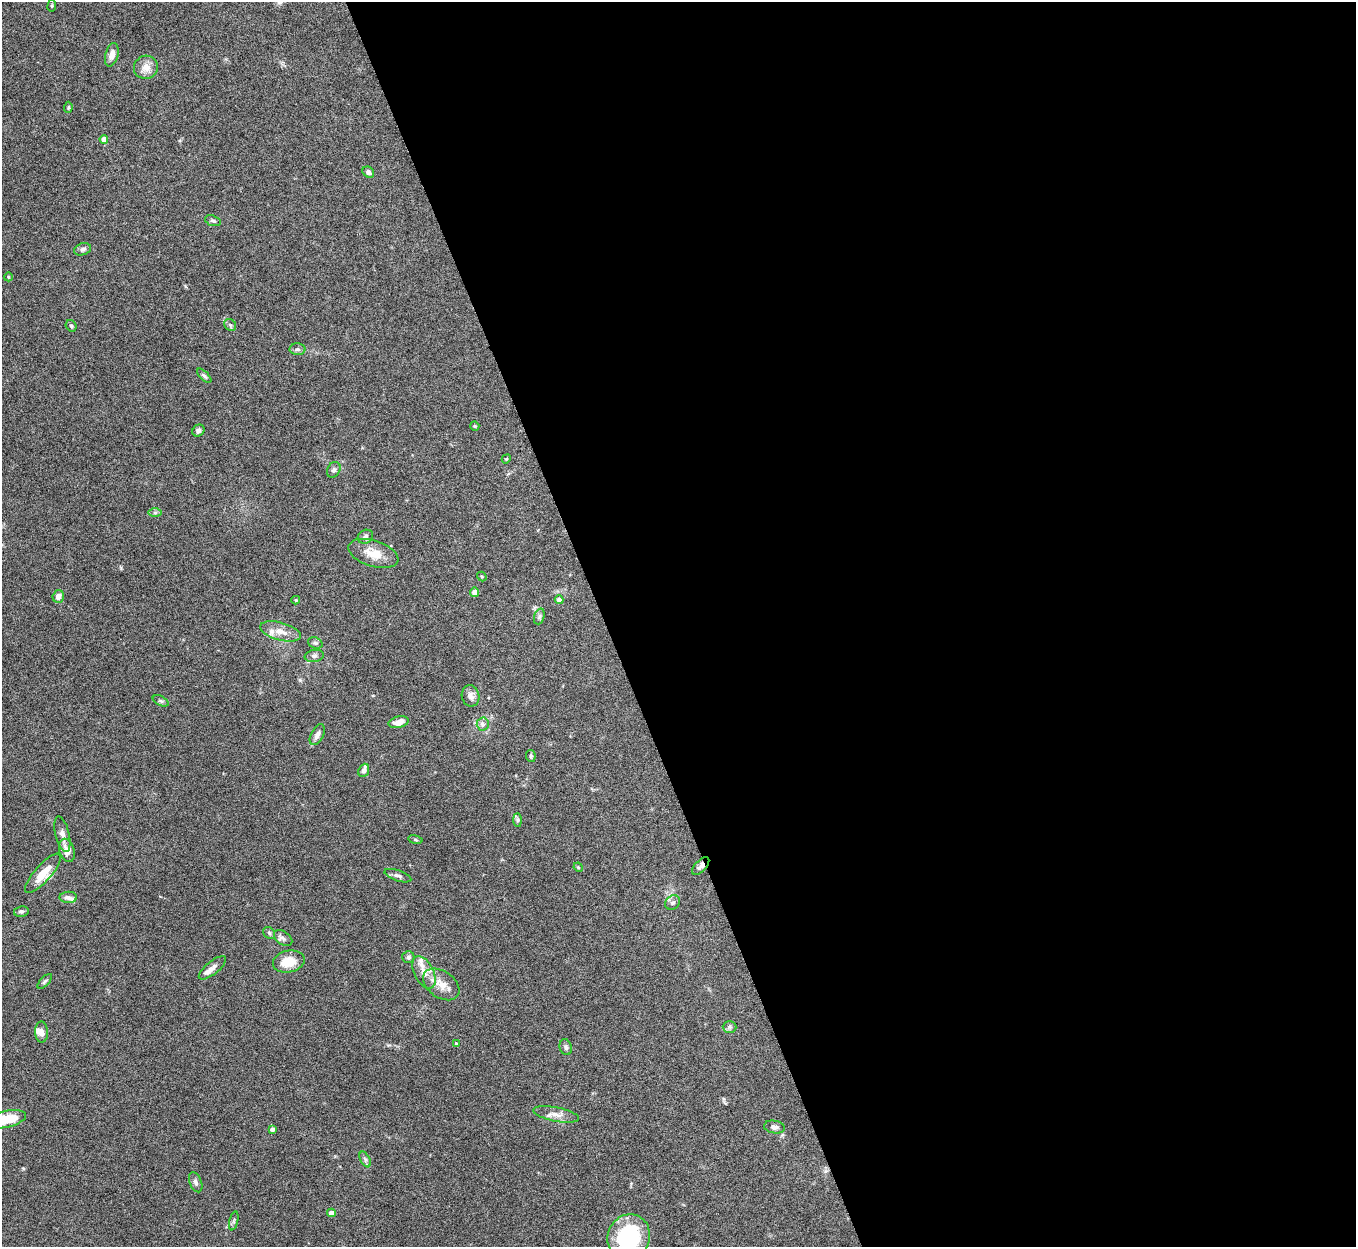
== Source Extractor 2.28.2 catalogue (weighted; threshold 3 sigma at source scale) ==
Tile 8 of 4 x 4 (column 4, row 2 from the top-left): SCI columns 4068-5421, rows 2642-3886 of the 5424 x 5408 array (HDU 1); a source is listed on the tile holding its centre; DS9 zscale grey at full resolution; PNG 1358 x 1249 px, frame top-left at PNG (2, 2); each listed source drawn as its Kron ellipse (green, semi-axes under 4 px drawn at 4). Shown black and unused: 55% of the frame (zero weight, under 5 of 10 exposures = <1% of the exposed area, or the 3 px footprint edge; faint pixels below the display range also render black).
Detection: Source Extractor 2.28.2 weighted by HDU 2 'WHT'; one run over the whole footprint, this tile lists its part. Background 0.142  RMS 0.0057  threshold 0.0232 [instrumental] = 3 sigma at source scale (4.09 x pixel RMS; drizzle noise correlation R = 1.36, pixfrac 0.8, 0.05/0.05 arcsec/px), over >= 5 px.
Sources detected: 77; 9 inside a brighter listed object's ellipse — not listed separately; the other 68 listed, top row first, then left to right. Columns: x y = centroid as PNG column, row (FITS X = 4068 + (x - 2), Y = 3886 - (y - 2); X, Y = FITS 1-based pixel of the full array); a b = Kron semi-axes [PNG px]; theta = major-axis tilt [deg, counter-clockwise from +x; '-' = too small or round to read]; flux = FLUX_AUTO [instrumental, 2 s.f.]
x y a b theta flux
52 6 6 3 82 0.55
112 55 12 6 76 4.3
146 67 12 11 - 5
68 107 5 4 - 0.69
104 139 4 4 - 4.3
368 172 6 5 - 1.8
213 221 8 5 -20 1.1
82 249 9 6 18 1.7
8 277 4 3 - 0.46
230 325 6 5 - 1
71 326 6 5 - 0.94
297 349 8 6 1 1.3
204 376 9 4 -44 1
475 426 5 4 - 0.55
198 430 6 5 - 1.7
506 459 5 3 - 0.52
334 470 8 6 60 1.4
155 513 7 4 0 1
365 537 8 6 29 1.5
373 553 26 13 -18 8.6
482 576 5 4 - 0.57
475 592 5 4 - 3.3
58 596 6 5 - 3
296 600 4 3 - 0.69
559 600 4 4 - 2.6
539 616 8 5 71 1.1
280 631 21 8 -15 5.6
315 643 7 5 -20 1.1
314 656 9 6 10 1.5
471 696 11 9 -79 2.9
161 701 8 4 -26 0.98
399 722 10 5 13 4.8
483 724 6 6 - 1.4
317 735 11 6 61 2.4
531 756 6 4 -82 0.87
364 770 7 5 67 1.8
517 820 7 4 -90 0.87
62 834 18 7 -76 3
415 840 7 3 -9 0.63
67 850 12 7 -75 5
701 866 11 5 46 2.2
578 867 5 3 - 0.46
43 873 25 8 49 8.9
398 876 14 5 -18 1.9
68 897 9 5 1 2
672 903 8 6 40 1.6
21 911 7 5 10 1.2
269 933 6 5 - 0.87
283 938 10 6 -37 1.8
408 957 6 6 - 1.5
289 962 16 11 13 10
212 968 17 6 39 2.4
424 972 17 9 -64 5.1
45 981 9 4 45 0.92
441 984 20 13 -35 7.5
730 1027 7 6 - 1.2
41 1032 10 6 -89 2.5
456 1044 3 3 - 0.66
566 1047 8 6 -72 1.3
556 1114 23 7 -11 4.1
5 1119 21 8 12 17
774 1127 10 6 -10 2.1
272 1129 4 4 - 1.9
365 1159 8 4 -63 1.2
196 1182 10 6 -68 1.6
331 1213 4 4 - 3.9
234 1221 10 4 77 1
629 1237 23 21 66 44
Overlapping masked pixels (flux is a lower limit): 1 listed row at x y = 701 866
Isophote crosses this tile's border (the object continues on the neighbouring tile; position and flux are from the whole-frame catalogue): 2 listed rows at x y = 5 1119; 629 1237